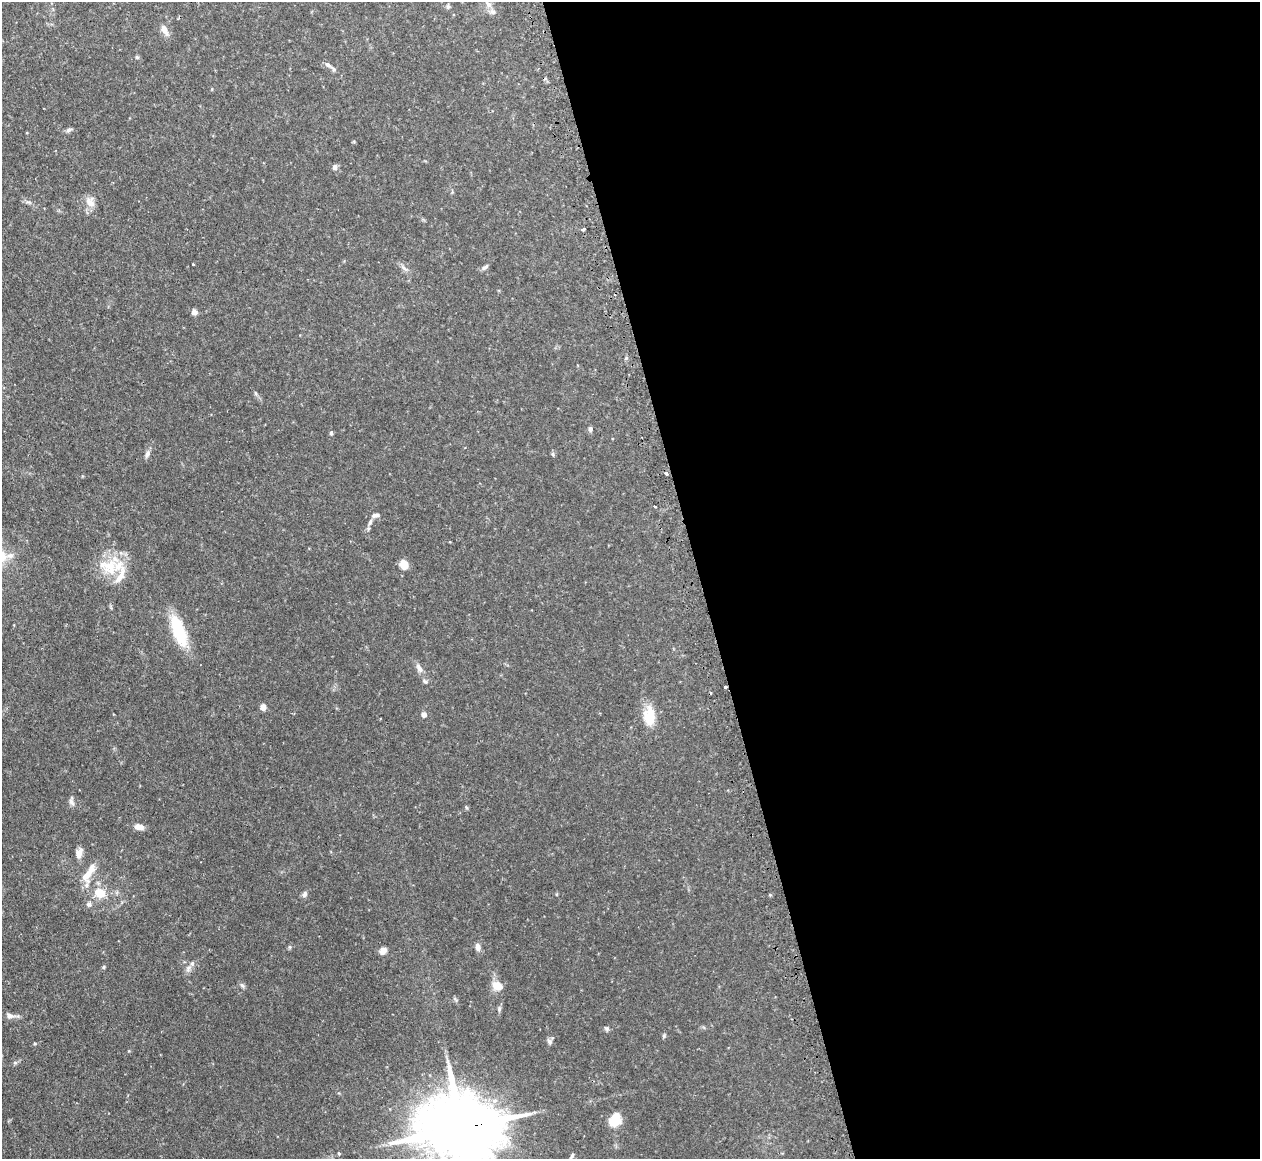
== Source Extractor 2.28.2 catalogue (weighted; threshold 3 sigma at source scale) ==
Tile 8 of 4 x 4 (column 4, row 2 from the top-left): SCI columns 3808-5065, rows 2477-3633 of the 5098 x 5072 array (HDU 1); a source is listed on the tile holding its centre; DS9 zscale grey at full resolution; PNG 1262 x 1161 px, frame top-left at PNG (2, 2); no overlay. Shown black and unused: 45% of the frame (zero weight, under 2 of 3 exposures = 4% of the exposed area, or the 3 px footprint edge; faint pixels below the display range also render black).
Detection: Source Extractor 2.28.2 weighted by HDU 2 'WHT'; one run over the whole footprint, this tile lists its part. Background 0.105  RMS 0.0067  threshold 0.0304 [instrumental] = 3 sigma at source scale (4.5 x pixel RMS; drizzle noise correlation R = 1.50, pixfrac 1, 0.05/0.05 arcsec/px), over >= 5 px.
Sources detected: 67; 1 cosmic-ray / hot-pixel residue — not listed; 7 inside a brighter listed object's ellipse — not listed separately; the other 59 listed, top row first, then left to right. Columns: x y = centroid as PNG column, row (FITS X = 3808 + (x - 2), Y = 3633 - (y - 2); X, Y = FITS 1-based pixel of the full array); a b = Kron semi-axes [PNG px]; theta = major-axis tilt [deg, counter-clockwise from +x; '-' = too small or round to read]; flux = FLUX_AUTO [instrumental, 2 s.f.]
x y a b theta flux
488 4 12 6 -45 2.7
448 7 7 5 -90 1.1
164 30 13 7 -62 5.3
137 57 6 5 - 0.9
328 65 10 5 -40 2
69 130 9 5 28 1.6
335 167 7 6 - 1.9
90 202 15 12 -69 6
584 229 5 3 - 5.2
193 264 3 2 - 0.44
485 267 12 4 38 1.6
404 268 15 4 -40 2.2
194 312 7 7 - 2.3
256 393 6 4 -87 0.87
590 429 7 5 -78 1.3
331 433 5 4 - 1
147 454 10 6 75 2.4
553 454 7 4 -82 0.96
666 473 4 3 - 1.9
654 506 3 3 - 1.2
376 515 11 5 13 2.5
370 522 10 5 73 2.4
10 555 9 7 15 3.3
404 564 9 7 -61 8.8
110 567 24 22 82 22
179 631 39 14 -70 28
419 668 14 7 -60 3.6
425 681 7 5 -39 1.3
725 687 3 3 - 3.5
263 707 6 6 - 3.9
424 714 6 6 - 2.7
649 716 25 14 -89 15
71 802 12 6 -76 2.2
466 807 5 4 - 0.78
139 827 10 6 -15 4.4
79 853 15 9 70 3.9
88 874 25 10 52 9.3
100 893 15 12 -21 11
305 894 9 6 58 1.9
89 904 7 6 - 1.8
290 947 6 4 -90 0.85
478 947 10 6 -81 2.8
383 950 10 7 52 3.6
104 967 5 4 - 0.79
188 969 11 6 68 2.6
242 985 8 5 -53 1.4
497 986 13 11 -27 7.3
455 999 7 4 -46 1
499 1009 8 5 90 1.4
10 1016 13 7 -11 3.1
606 1028 6 6 - 1.3
664 1036 6 4 70 1
549 1042 9 6 -64 1.8
35 1043 4 4 - 0.67
15 1063 6 4 19 1
615 1120 13 10 62 17
462 1128 26 18 4 7600
339 1153 5 4 - 0.75
572 1156 10 4 61 1.5
Overlapping masked pixels (flux is a lower limit): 2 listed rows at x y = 725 687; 462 1128
Isophote crosses this tile's border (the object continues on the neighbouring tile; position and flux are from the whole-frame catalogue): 2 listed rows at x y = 462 1128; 572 1156